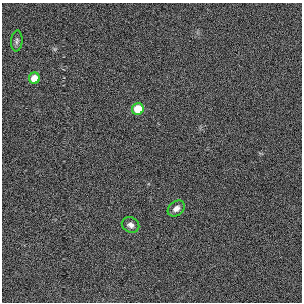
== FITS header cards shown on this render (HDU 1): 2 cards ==
NAXIS1  =                  300 / length of data axis 1
NAXIS2  =                  300 / length of data axis 2

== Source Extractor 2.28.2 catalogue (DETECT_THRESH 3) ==
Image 300 x 300 px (HDU 1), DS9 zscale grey, 1 PNG px = 1 image px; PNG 304 x 304 px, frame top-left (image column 1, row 300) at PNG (2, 3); each listed source drawn as its Kron ellipse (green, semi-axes under 4 px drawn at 4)
Background 0.333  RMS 5.4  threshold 16.2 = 3 sigma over >= 5 px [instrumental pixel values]
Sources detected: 5; all 5 listed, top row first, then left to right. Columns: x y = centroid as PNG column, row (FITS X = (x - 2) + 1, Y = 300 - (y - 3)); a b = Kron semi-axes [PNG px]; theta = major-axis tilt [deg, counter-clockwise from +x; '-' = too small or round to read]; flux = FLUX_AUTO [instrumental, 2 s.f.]
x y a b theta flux
17 41 10 5 85 950
34 78 5 5 - 5300
138 109 6 5 - 9400
176 208 9 7 39 1900
130 225 9 7 -24 1600